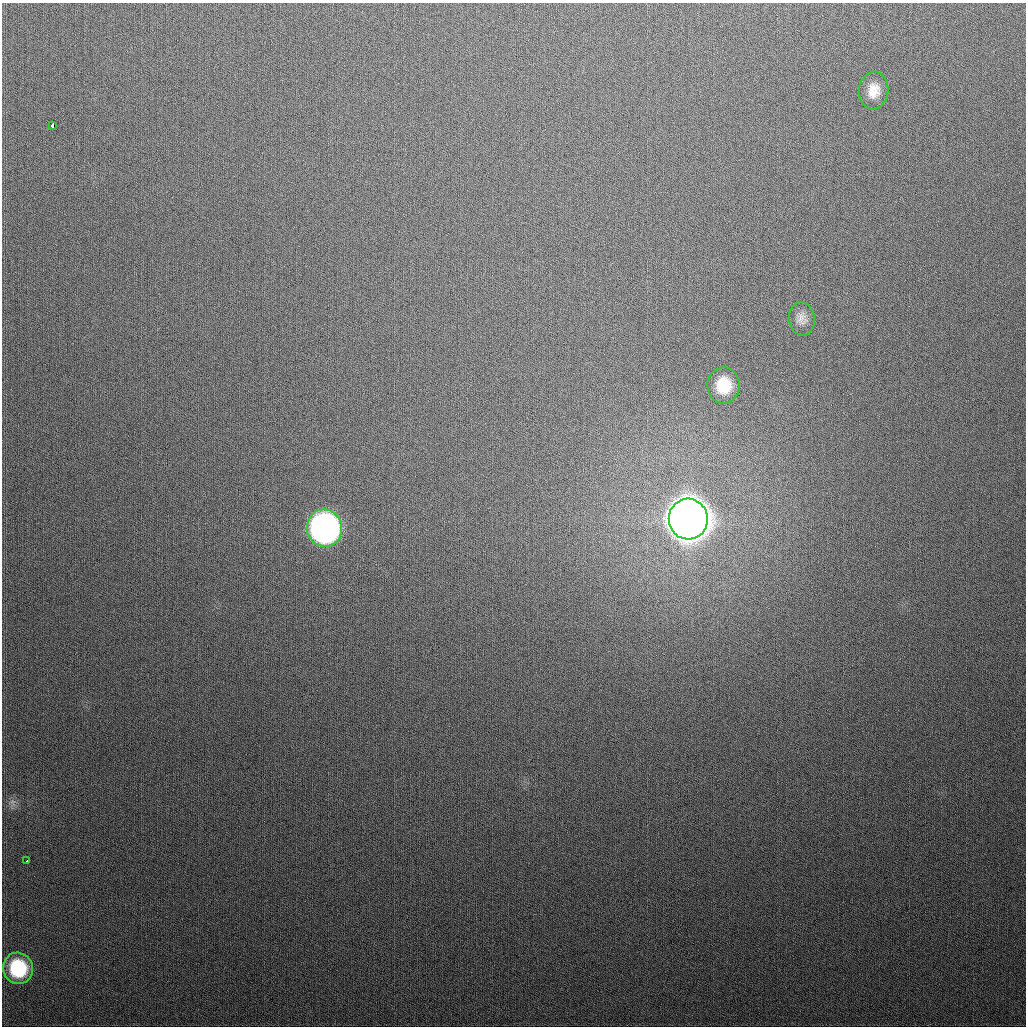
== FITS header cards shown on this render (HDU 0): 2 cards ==
NAXIS1  =                 1024
NAXIS2  =                 1024

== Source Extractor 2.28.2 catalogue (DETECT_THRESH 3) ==
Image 1024 x 1024 px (HDU 0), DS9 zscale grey, 1 PNG px = 1 image px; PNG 1028 x 1028 px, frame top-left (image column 1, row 1024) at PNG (2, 3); each listed source drawn as its Kron ellipse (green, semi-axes under 4 px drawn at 4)
Background 334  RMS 13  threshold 38.6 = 3 sigma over >= 5 px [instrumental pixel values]
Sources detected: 8; all 8 listed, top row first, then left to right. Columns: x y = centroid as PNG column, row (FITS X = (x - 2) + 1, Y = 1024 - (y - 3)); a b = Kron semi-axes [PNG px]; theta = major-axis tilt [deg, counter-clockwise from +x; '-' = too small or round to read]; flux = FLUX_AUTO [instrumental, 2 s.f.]
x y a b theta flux
874 91 19 14 84 1.4e+04
52 126 3 3 - 1.9e+04
802 319 16 13 -84 8.2e+03
723 385 18 16 88 2.7e+04
688 519 20 19 - 4.0e+06
324 528 19 17 -80 4.4e+05
26 861 4 3 - 6.9e+03
18 968 16 14 -67 5.6e+04